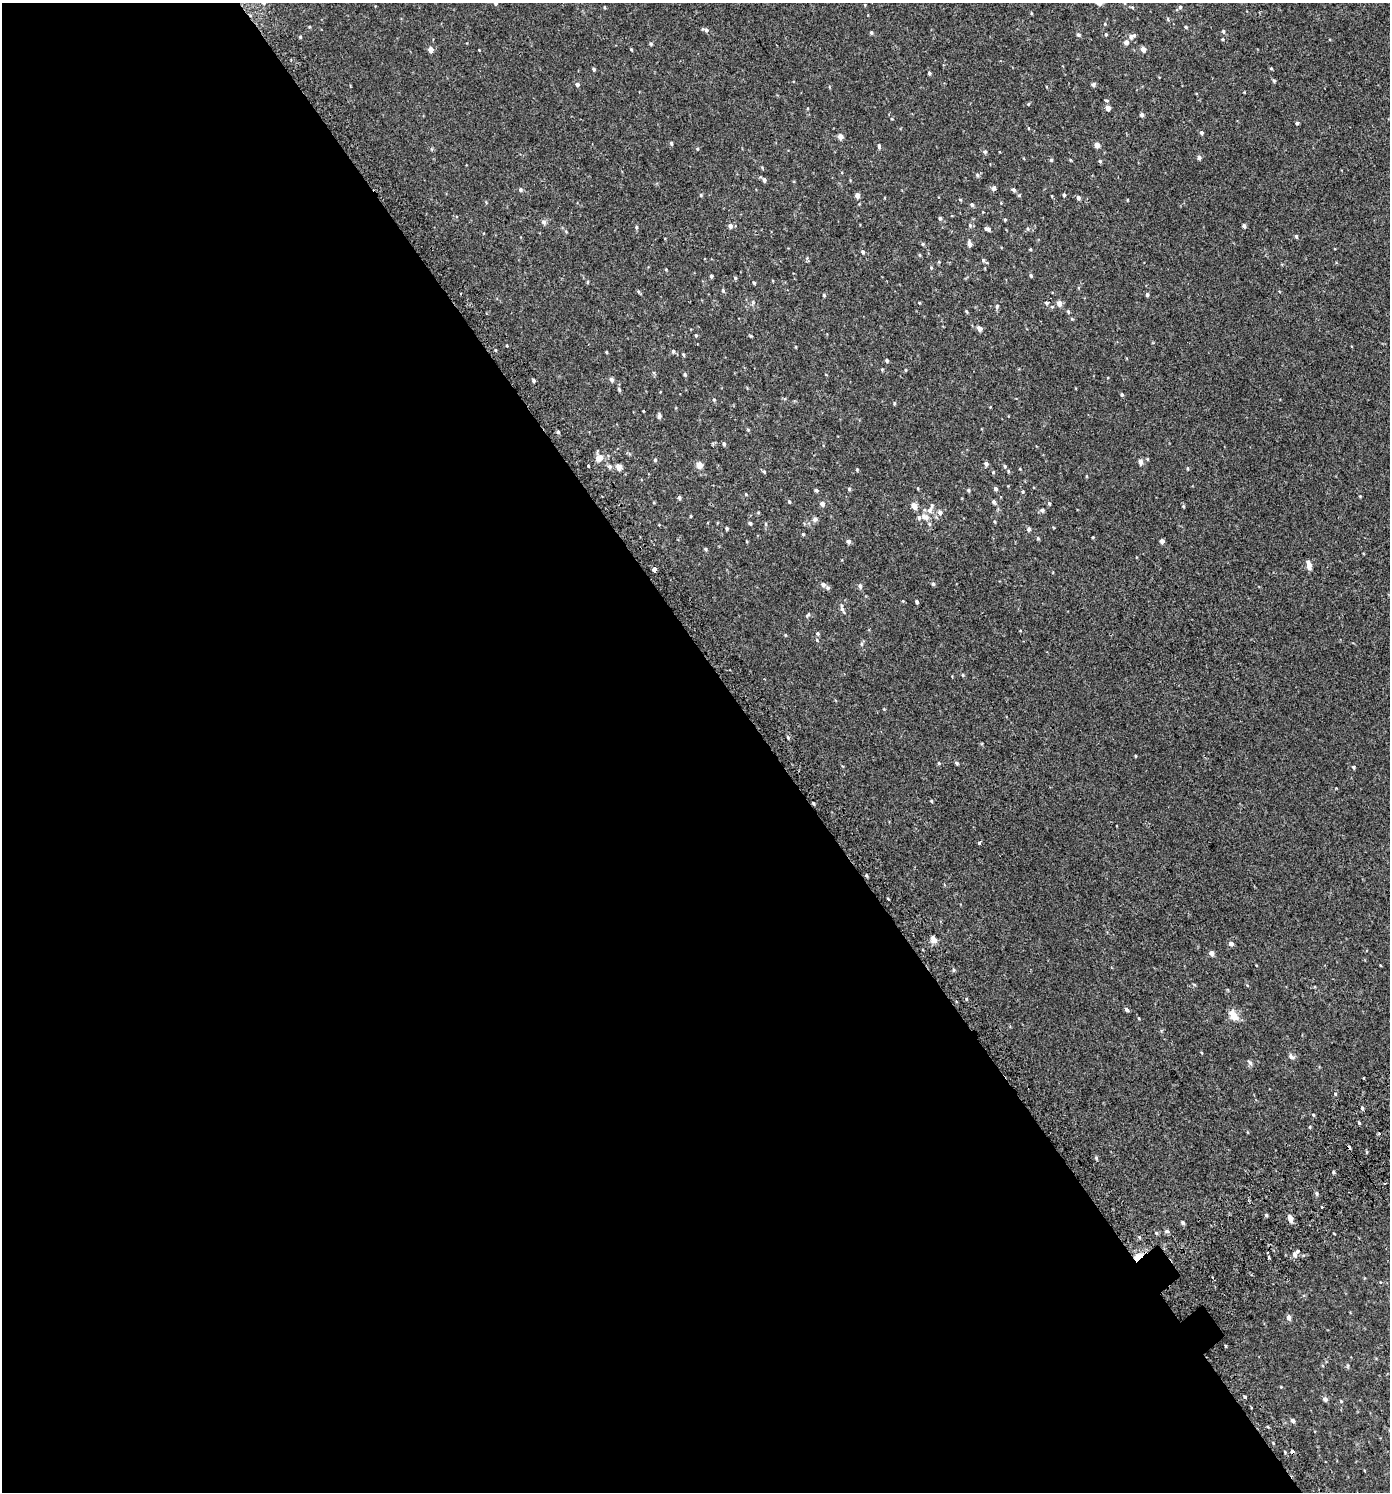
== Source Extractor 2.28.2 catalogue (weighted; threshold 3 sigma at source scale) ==
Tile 9 of 4 x 4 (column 1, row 3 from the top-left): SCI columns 260-1647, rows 1550-3039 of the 6007 x 6069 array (HDU 1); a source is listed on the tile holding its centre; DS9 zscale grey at full resolution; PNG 1392 x 1494 px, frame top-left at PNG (2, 3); no overlay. Shown black and unused: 55% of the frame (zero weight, under 2 of 3 exposures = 3% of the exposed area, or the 3 px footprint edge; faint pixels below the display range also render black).
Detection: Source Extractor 2.28.2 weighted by HDU 2 'WHT'; one run over the whole footprint, this tile lists its part. Background 0.00218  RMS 0.0058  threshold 0.0262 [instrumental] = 3 sigma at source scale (4.5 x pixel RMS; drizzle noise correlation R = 1.50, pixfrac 1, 0.0396/0.0396 arcsec/px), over >= 5 px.
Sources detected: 209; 2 cosmic-ray / hot-pixel residue — not listed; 3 inside a brighter listed object's ellipse — not listed separately; the other 204 listed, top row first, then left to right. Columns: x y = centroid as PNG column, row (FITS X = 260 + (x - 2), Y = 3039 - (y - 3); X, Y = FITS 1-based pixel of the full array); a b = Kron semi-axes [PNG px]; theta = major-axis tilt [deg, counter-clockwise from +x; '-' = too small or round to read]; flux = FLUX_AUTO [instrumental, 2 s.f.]
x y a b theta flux
495 3 6 5 - 1.3
604 7 4 3 - 0.44
1132 7 6 4 -19 0.6
1180 7 5 4 - 0.86
1031 13 5 3 - 0.45
1186 27 4 3 - 0.6
705 30 10 5 -22 1.3
1223 31 6 4 -78 0.82
871 32 4 3 - 0.7
1106 34 5 4 - 0.57
1078 35 5 5 - 0.96
1131 36 9 5 25 1.9
300 37 4 4 - 0.52
1126 42 5 5 - 1.9
651 44 5 4 - 0.66
631 49 4 3 - 0.49
1143 49 6 5 - 2.9
431 50 5 4 - 3.7
1271 68 4 4 - 0.58
594 69 4 4 - 0.97
929 73 4 3 - 0.79
1274 81 5 4 - 0.88
577 84 5 5 - 1.3
1093 84 5 4 - 1.2
1028 104 5 3 - 0.49
1108 108 5 4 - 3.7
1142 115 5 4 - 1.5
1297 123 3 3 - 2.3
1029 128 4 2 - 0.39
1201 132 4 4 - 1.1
840 137 5 4 - 4
671 143 5 4 - 0.82
1097 145 4 4 - 4.2
879 146 7 4 -89 0.91
985 152 5 4 - 0.92
1199 158 5 5 - 1.4
1051 160 4 4 - 0.75
1070 160 4 3 - 0.42
1100 161 5 4 - 0.75
977 175 5 4 - 0.76
764 180 6 5 - 1.5
993 188 6 5 - 1.5
520 189 5 5 - 1
1014 190 5 5 - 0.96
701 195 4 4 - 0.57
857 195 5 4 - 2.9
1019 195 4 4 - 0.58
1064 195 4 3 - 0.85
1078 198 5 4 - 1.5
960 199 5 3 - 0.44
972 205 5 4 - 0.99
940 218 4 4 - 0.89
1005 219 4 3 - 0.6
544 222 7 6 - 1.4
970 225 7 5 -70 0.93
730 226 5 5 - 2.2
1244 226 4 4 - 1.1
636 227 5 4 - 0.73
988 229 6 4 -66 0.97
1028 229 5 4 - 0.78
1296 236 5 3 - 0.73
923 244 4 4 - 0.6
969 244 6 4 -82 2.4
1030 249 3 3 - 0.48
863 252 5 4 - 0.94
919 255 4 4 - 0.55
807 258 5 4 - 0.71
983 260 5 4 - 0.73
939 262 5 3 - 0.42
931 268 4 4 - 0.54
666 270 4 3 - 0.46
1031 275 5 4 - 0.75
711 276 4 3 - 0.91
735 278 4 4 - 0.71
587 282 5 3 - 0.52
754 283 3 3 - 0.66
723 290 6 4 -69 0.72
638 291 6 4 -19 0.68
461 293 3 2 - 0.77
824 295 5 4 - 0.55
1147 295 4 4 - 1.1
1046 303 5 4 - 0.75
1059 303 5 5 - 3.2
997 306 6 5 - 0.9
966 311 5 3 - 0.56
1068 311 5 4 - 0.61
979 328 5 4 - 3.2
696 335 5 4 - 0.59
796 347 4 3 - 0.43
673 351 5 4 - 0.85
606 352 3 3 - 0.51
683 355 5 3 - 0.59
887 361 4 4 - 0.91
882 369 5 4 - 0.54
905 370 4 3 - 0.46
685 374 5 4 - 0.64
611 379 5 4 - 1.8
533 381 4 4 - 1
619 390 6 4 -64 0.83
1122 395 4 4 - 0.82
714 400 5 4 - 0.63
894 403 4 4 - 0.57
659 416 7 4 89 1.2
748 430 5 4 - 0.57
558 432 4 4 - 0.69
724 444 5 4 - 0.89
599 458 9 7 35 4.2
655 460 5 4 - 0.72
1140 462 8 5 86 1.7
986 464 4 4 - 1.8
588 465 3 3 - 9.7
699 465 5 4 - 6.1
610 466 7 6 - 1.6
1005 466 6 4 -69 0.88
619 467 6 5 - 3.9
1187 468 5 3 - 0.46
857 470 4 3 - 0.57
764 472 5 4 - 0.61
993 472 5 5 - 0.65
1086 476 5 3 - 0.38
849 489 4 4 - 0.7
996 489 5 4 - 1.1
816 490 5 4 - 0.9
968 490 5 4 - 0.69
1023 492 5 4 - 0.62
1360 496 4 3 - 0.43
679 498 4 4 - 1.3
789 502 5 4 - 0.68
994 502 5 4 - 1.3
1049 503 5 4 - 0.79
822 504 5 4 - 2.5
914 506 8 5 -54 3.7
1183 506 5 4 - 0.53
930 510 9 7 86 2.7
1042 510 6 5 - 1.1
940 512 7 6 - 1.8
691 516 3 3 - 0.46
925 517 12 7 -26 3.4
815 519 6 5 - 1.7
750 523 5 4 - 0.93
765 524 5 3 - 0.63
727 528 4 4 - 0.79
1029 529 5 4 - 1.5
803 534 4 4 - 0.54
1038 538 5 5 - 0.6
1162 541 4 4 - 2
848 542 5 4 - 1.7
705 549 5 4 - 0.69
1309 565 12 6 -78 2.5
654 569 4 3 - 20
823 584 5 5 - 1.6
933 584 5 4 - 0.84
860 586 5 5 - 1.7
828 588 6 5 - 0.97
903 601 4 3 - 0.45
917 602 4 3 - 0.88
842 609 8 6 -61 1.3
808 615 8 4 51 0.88
818 634 5 5 - 0.8
785 635 5 3 - 0.44
817 640 5 3 - 0.5
861 644 6 4 -90 0.78
963 675 5 4 - 0.61
788 737 4 4 - 0.68
1135 756 4 2 - 0.43
939 763 4 4 - 0.56
956 763 5 3 - 0.83
1353 767 4 4 - 0.78
931 801 4 3 - 0.49
813 803 3 2 - 0.69
979 843 4 3 - 1.3
866 875 5 3 - 0.55
934 939 9 6 -61 2.9
1231 944 5 4 - 2
1211 953 5 4 - 2.5
953 970 5 3 - 0.65
1247 985 5 3 - 0.42
1126 1010 5 4 - 1.3
1233 1015 16 9 -55 5.3
1291 1057 10 6 -29 1.6
1249 1062 11 3 -52 0.94
1362 1108 5 4 - 0.75
1313 1115 4 4 - 0.54
1359 1123 4 3 - 0.56
1310 1127 5 3 - 0.48
1379 1133 3 3 - 1.8
1096 1158 5 4 - 0.71
1333 1172 5 3 - 0.63
1316 1193 6 4 -85 0.99
1266 1215 4 4 - 0.66
1290 1218 5 4 - 5.5
1183 1222 5 4 - 1
1166 1231 7 5 -16 1.1
1156 1233 5 4 - 0.68
1295 1255 8 6 80 2.5
1138 1256 14 6 34 5
1269 1258 5 2 - 0.64
1289 1317 5 4 - 2.3
1226 1346 3 3 - 2.9
1245 1397 3 3 - 0.58
1325 1399 5 5 - 1.9
1341 1401 5 4 - 0.48
1293 1421 5 4 - 1.3
1292 1451 3 3 - 6.6
Overlapping masked pixels (flux is a lower limit): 3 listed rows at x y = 813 803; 1138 1256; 1292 1451
Isophote crosses this tile's border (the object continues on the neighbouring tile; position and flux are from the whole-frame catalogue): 1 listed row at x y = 495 3
Unlisted compact peaks at least as high as the median listed source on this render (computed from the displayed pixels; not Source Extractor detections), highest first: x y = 1335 1094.